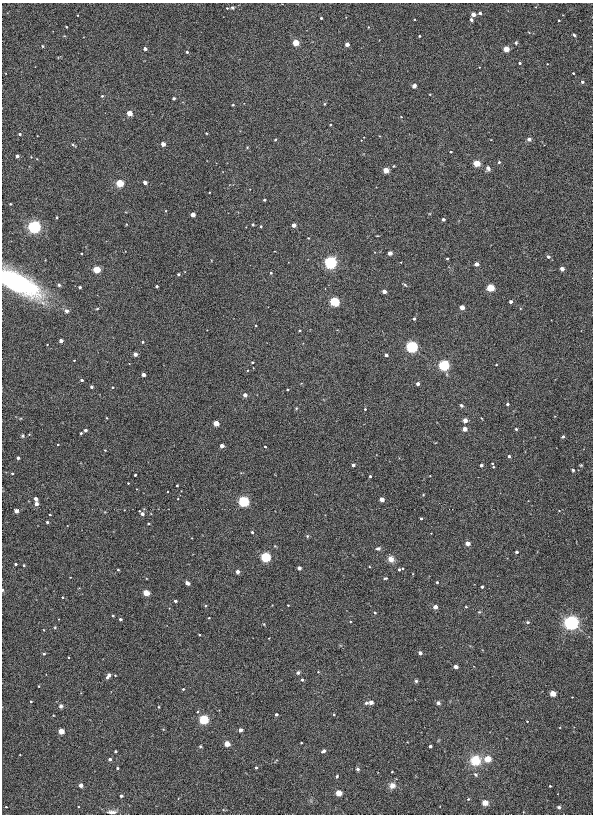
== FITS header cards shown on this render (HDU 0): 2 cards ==
NAXIS1  =                  591
NAXIS2  =                  812

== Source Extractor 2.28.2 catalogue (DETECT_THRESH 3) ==
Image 591 x 812 px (HDU 0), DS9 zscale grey, 1 PNG px = 1 image px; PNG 595 x 816 px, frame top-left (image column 1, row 812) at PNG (2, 3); no overlay
Background 0.00323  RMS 0.055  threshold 0.166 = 3 sigma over >= 5 px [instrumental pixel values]
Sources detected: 224; all 224 listed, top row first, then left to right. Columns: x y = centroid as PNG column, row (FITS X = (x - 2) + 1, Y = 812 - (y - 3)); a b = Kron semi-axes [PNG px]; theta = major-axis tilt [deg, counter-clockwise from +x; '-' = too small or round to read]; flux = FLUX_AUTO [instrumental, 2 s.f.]
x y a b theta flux
227 8 4 4 - 3.8
232 8 5 4 - 6.6
480 13 3 3 - 10
473 14 4 3 - 47
78 15 3 2 - 2.5
321 18 3 3 - 6
414 19 2 2 - 2.6
471 20 4 3 - 6.7
559 20 3 2 - 5.2
66 27 3 2 - 4.1
574 35 4 3 - 6.6
419 36 3 2 - 4
296 43 4 4 - 140
516 43 5 4 - 5.2
347 44 3 3 - 39
42 46 4 3 - 3.1
145 49 3 3 - 18
506 49 4 3 - 110
187 52 3 3 - 5.5
520 63 3 3 - 6.2
547 64 2 2 - 2.1
479 67 2 2 - 1.9
573 73 3 2 - 3.7
582 82 3 3 - 9.8
414 86 5 5 - 8
102 96 3 3 - 5.2
174 98 3 3 - 5.5
324 104 3 3 - 3.4
233 105 3 2 - 3.2
129 113 4 3 - 95
401 117 4 4 - 3.1
330 125 3 2 - 3
20 134 3 3 - 5.4
529 139 5 4 - 11
275 140 3 3 - 5.1
163 144 3 3 - 45
73 145 7 3 -33 4.6
451 152 3 2 - 3.6
17 156 3 3 - 18
499 162 3 3 - 6.1
477 163 4 4 - 170
394 166 3 2 - 3.8
488 169 7 6 - 10
386 170 4 3 - 110
145 182 3 3 - 30
120 183 4 4 - 270
264 200 3 3 - 5.2
10 204 3 2 - 3.8
166 211 3 2 - 2.6
193 214 3 3 - 54
57 217 3 3 - 3.6
443 219 3 3 - 14
253 224 3 3 - 3.7
294 225 3 3 - 38
261 226 3 3 - 5.3
34 227 4 4 - 2200
308 238 2 2 - 3.1
390 253 3 3 - 42
81 254 2 2 - 3.5
548 257 4 3 - 12
447 258 3 2 - 4
331 262 4 4 - 1700
476 264 4 3 - 37
97 269 4 4 - 200
562 269 3 3 - 40
271 273 3 3 - 5.6
178 274 3 3 - 7.5
15 282 37 13 -28 740
59 285 5 4 - 6.1
405 285 6 3 -35 4.1
157 286 3 3 - 9.3
80 287 3 3 - 8.6
35 288 3 3 - 26
490 288 4 4 - 260
384 291 3 3 - 36
334 301 4 4 - 560
511 301 3 3 - 17
462 307 3 3 - 54
97 309 5 3 - 3.5
67 311 4 4 - 19
414 319 3 3 - 8.1
256 325 3 2 - 3.9
299 330 4 3 - 4.5
61 341 3 3 - 27
143 342 4 4 - 3.5
412 347 4 4 - 1400
135 354 3 3 - 33
386 355 3 3 - 13
74 360 2 2 - 2.3
252 362 3 2 - 4.6
444 365 4 4 - 870
496 365 3 2 - 2.8
143 375 3 3 - 30
82 380 3 3 - 8.4
418 384 3 3 - 23
91 387 3 3 - 9.6
113 387 4 3 - 4
287 389 3 2 - 4
245 395 3 3 - 33
507 404 3 3 - 9.9
461 405 4 4 - 6.6
296 408 3 3 - 3.4
365 409 3 3 - 3.8
107 418 3 2 - 2.4
465 420 3 3 - 54
216 423 4 3 - 100
465 429 4 3 - 50
516 429 3 3 - 5.5
85 430 3 3 - 13
81 433 3 3 - 5
22 436 4 4 - 5.3
563 437 3 3 - 11
222 446 3 3 - 34
265 446 3 2 - 3.2
105 450 3 2 - 2.6
509 456 3 3 - 9.2
18 458 3 3 - 14
353 465 3 3 - 14
481 465 3 3 - 13
581 465 4 4 - 3.3
493 467 4 3 - 4.8
573 470 4 4 - 5.8
12 473 3 3 - 5.1
135 475 3 3 - 5.4
370 476 3 3 - 6.7
128 483 2 2 - 2.8
177 485 3 3 - 4.7
423 495 4 3 - 2.8
36 499 4 3 - 21
382 499 4 3 - 56
244 501 4 4 - 940
36 504 3 3 - 33
16 511 4 3 - 37
142 514 5 3 - 20
50 515 3 2 - 3.5
421 518 3 3 - 5.1
47 522 3 3 - 6.8
148 524 3 3 - 3.8
252 532 3 3 - 5.8
307 536 5 5 - 4.3
467 543 4 3 - 48
378 548 6 5 - 7.7
516 552 3 3 - 9.1
265 557 4 4 - 660
391 559 7 6 - 26
16 564 3 3 - 7.8
24 565 3 3 - 5.7
299 568 4 3 - 7.9
399 569 5 4 - 8.8
118 570 3 2 - 3.8
237 572 3 3 - 30
385 578 4 3 - 4.1
437 582 3 3 - 5
187 583 4 3 - 9.9
482 587 3 3 - 11
2 590 4 3 - 3.8
146 593 4 4 - 140
63 597 3 3 - 3.8
175 601 3 3 - 8.8
288 605 3 2 - 3.1
206 606 4 3 - 5.1
435 607 3 3 - 44
466 607 3 3 - 3.9
479 612 5 4 - 3.6
375 613 3 3 - 4.9
113 616 3 2 - 4.4
209 618 3 2 - 3
120 619 3 3 - 11
350 621 3 2 - 2.9
528 622 4 3 - 7.2
571 623 4 4 - 3400
55 627 4 3 - 3.3
199 635 3 2 - 3.7
269 638 2 2 - 2.1
420 653 3 3 - 22
44 654 4 4 - 3.8
68 657 3 2 - 2.8
456 666 3 3 - 33
318 672 4 3 - 2.5
298 673 5 5 - 8
108 675 5 3 - 26
302 680 4 3 - 7.1
416 681 5 4 - 6.4
39 686 3 2 - 2.3
183 689 3 3 - 4.9
552 693 4 4 - 110
31 701 3 2 - 3.5
371 702 4 3 - 38
366 703 5 4 - 7.2
438 703 5 5 - 8.2
61 706 4 4 - 9.9
159 707 4 3 - 2.7
276 714 3 3 - 11
334 714 3 3 - 3.7
204 719 4 4 - 550
527 721 3 2 - 2.4
240 730 4 3 - 28
61 731 4 4 - 99
301 743 3 2 - 3.5
227 744 4 3 - 100
200 746 4 4 - 4.3
430 746 3 3 - 13
115 751 3 3 - 6.2
324 751 4 3 - 13
20 755 2 2 - 2.2
110 759 3 3 - 13
488 759 4 4 - 160
475 760 9 9 - 96
256 767 3 3 - 7.5
117 768 3 3 - 6.2
358 769 4 4 - 7.6
392 772 2 2 - 2.7
476 774 6 5 - 8.1
337 776 4 3 - 5.3
81 785 3 3 - 34
392 785 7 7 - 24
550 786 3 3 - 3.7
339 793 4 4 - 120
121 796 3 3 - 9.2
468 799 5 4 - 4.7
485 803 4 4 - 120
6 807 3 2 - 2.5
559 807 5 4 - 8
112 812 12 5 -2 17
At the frame edge (FLAGS 8, measured only in part): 3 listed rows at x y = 15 282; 2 590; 112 812